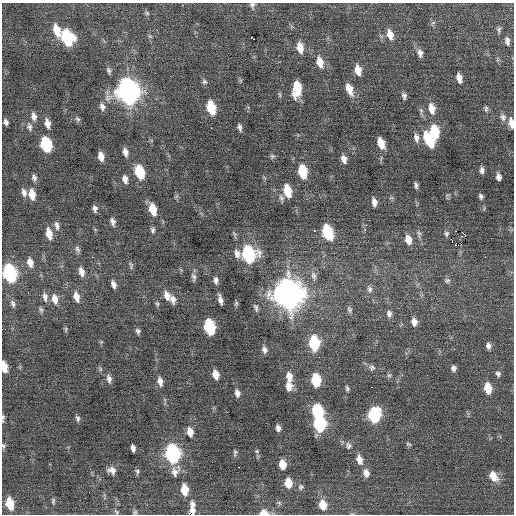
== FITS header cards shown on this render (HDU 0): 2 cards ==
NAXIS1  =                  512 / Axis length
NAXIS2  =                  512 / Axis length

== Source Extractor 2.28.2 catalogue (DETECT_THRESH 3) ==
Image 512 x 512 px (HDU 0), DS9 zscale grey, 1 PNG px = 1 image px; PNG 516 x 516 px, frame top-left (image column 1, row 512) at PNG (2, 3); no overlay
Background 0.0286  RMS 0.87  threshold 2.62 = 3 sigma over >= 5 px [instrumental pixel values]
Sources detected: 163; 1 with non-positive FLUX_AUTO (blend fragments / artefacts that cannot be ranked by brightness) is not listed; the other 162 listed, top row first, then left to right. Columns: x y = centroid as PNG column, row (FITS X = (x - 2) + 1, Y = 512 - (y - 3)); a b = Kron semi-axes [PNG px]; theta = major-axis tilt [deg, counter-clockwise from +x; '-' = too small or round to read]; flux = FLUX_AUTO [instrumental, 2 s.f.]
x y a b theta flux
182 5 2 2 - 180
252 5 9 7 -81 170
147 13 6 6 - 110
433 23 7 4 1 100
57 30 14 7 -73 900
499 30 10 5 85 150
390 35 13 8 -75 540
150 36 6 5 - 100
67 38 11 8 -72 5100
253 38 6 2 -33 220
507 41 11 6 -80 240
300 48 13 8 -80 600
420 53 10 7 -76 290
320 62 13 8 -75 720
358 70 11 6 -78 650
109 71 8 5 -72 150
459 78 11 6 -78 380
204 82 7 6 - 140
297 89 14 7 86 1700
349 89 14 7 -68 690
128 91 13 10 -75 39000
280 94 8 4 -89 96
404 96 8 5 -77 170
102 107 10 7 -73 250
211 108 11 6 -75 2100
432 108 13 8 -79 630
486 109 8 5 -86 140
421 111 14 5 -79 170
34 116 11 7 -80 310
503 117 11 8 -61 270
78 119 8 5 -51 140
6 122 6 4 -71 190
47 123 11 6 -78 400
511 123 11 5 -81 450
29 127 12 7 -75 250
240 127 7 4 -76 180
211 128 2 2 - 110
434 132 12 7 -82 2200
416 137 12 7 -79 300
429 140 15 7 -62 2200
381 143 10 6 -70 800
46 144 11 7 -76 3900
125 152 9 5 -73 310
101 156 8 5 -79 490
272 156 7 6 - 120
344 159 9 6 -70 330
482 170 7 5 -88 200
139 172 11 7 -72 2300
302 172 11 7 -78 2000
498 177 7 4 -76 270
34 178 9 6 -77 200
125 179 10 6 -79 320
416 185 6 4 -84 150
287 191 11 6 -75 1500
24 192 11 7 -80 270
32 194 11 7 -80 720
176 196 8 3 45 80
481 196 5 4 - 150
281 198 12 6 -75 190
391 198 6 4 18 83
374 202 8 5 -80 310
95 208 7 5 -84 210
153 209 11 6 -75 1100
113 222 9 5 -76 240
57 225 12 6 -79 250
47 229 4 3 - 500
153 230 7 5 -84 160
315 231 3 2 - 130
327 232 11 7 -71 3400
49 234 11 7 -80 620
419 234 11 6 -87 200
446 234 4 3 - 110
465 235 3 2 - 1200
461 236 3 2 - 51
408 240 10 7 -78 620
455 244 3 2 - 190
458 245 4 2 - 760
77 249 10 5 -71 170
237 253 11 8 -76 350
248 254 11 9 -74 8100
30 262 12 7 -74 460
131 265 10 5 -72 130
81 272 11 6 -77 390
9 273 11 8 -76 8700
314 276 14 7 -75 340
194 277 12 6 -79 190
216 280 9 5 -86 210
447 280 9 7 2 170
113 284 8 5 -71 270
369 289 12 7 -78 290
28 292 3 2 - 67
288 294 14 11 -75 74000
167 295 10 8 -65 410
45 297 13 7 -83 300
76 297 12 7 -75 470
55 299 13 8 -78 510
167 299 4 3 - 110
173 299 12 7 -65 340
220 300 10 4 -77 300
236 303 8 5 64 110
13 304 10 6 -73 200
157 304 7 5 -43 100
256 308 11 5 -75 170
349 309 10 6 -75 180
41 310 8 5 -79 130
389 314 10 7 -88 250
414 322 9 7 -82 400
209 327 11 7 -77 5100
66 329 8 4 -82 94
138 331 7 6 - 150
101 342 5 4 - 66
314 343 11 7 -85 3600
488 346 8 6 -85 220
264 350 9 6 -73 220
4 367 9 5 -81 770
372 367 9 7 -80 200
453 368 6 5 - 190
215 374 8 5 -77 560
498 374 7 6 - 150
389 375 7 6 - 120
289 377 12 8 -81 460
109 379 11 5 -78 240
316 380 10 7 -83 2300
160 381 11 7 -79 320
289 386 10 7 -85 520
371 387 3 2 - 75
347 388 7 5 -80 110
488 388 10 7 -80 1000
237 393 9 6 -78 270
317 411 9 7 -81 4000
374 415 10 8 84 5600
3 418 11 4 88 130
78 418 8 5 -76 150
319 424 10 7 -85 5500
278 428 6 4 -81 230
190 432 10 6 -80 560
408 444 7 5 -18 97
4 445 8 5 63 120
348 446 10 8 -69 210
133 448 7 4 -78 230
257 451 6 5 - 85
235 452 9 5 86 120
172 453 11 8 -81 12000
359 459 11 7 -73 460
282 464 8 6 -82 750
239 467 2 2 - 83
112 470 10 8 -21 340
137 471 8 5 -73 120
174 472 14 10 -87 420
366 473 10 7 -74 380
493 476 12 8 -58 730
288 483 9 7 -81 920
301 487 7 7 - 140
184 490 10 6 -83 1000
53 501 8 5 -85 110
279 503 6 5 - 110
10 504 10 6 -78 1400
323 505 10 7 -77 840
192 509 29 13 78 200
116 512 8 4 -60 110
135 512 7 6 - 120
264 513 8 6 0 550
At the frame edge (FLAGS 8, measured only in part): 10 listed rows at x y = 252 5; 511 123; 9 273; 4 367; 3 418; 4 445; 192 509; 116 512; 135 512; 264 513
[1 non-positive-flux detection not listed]